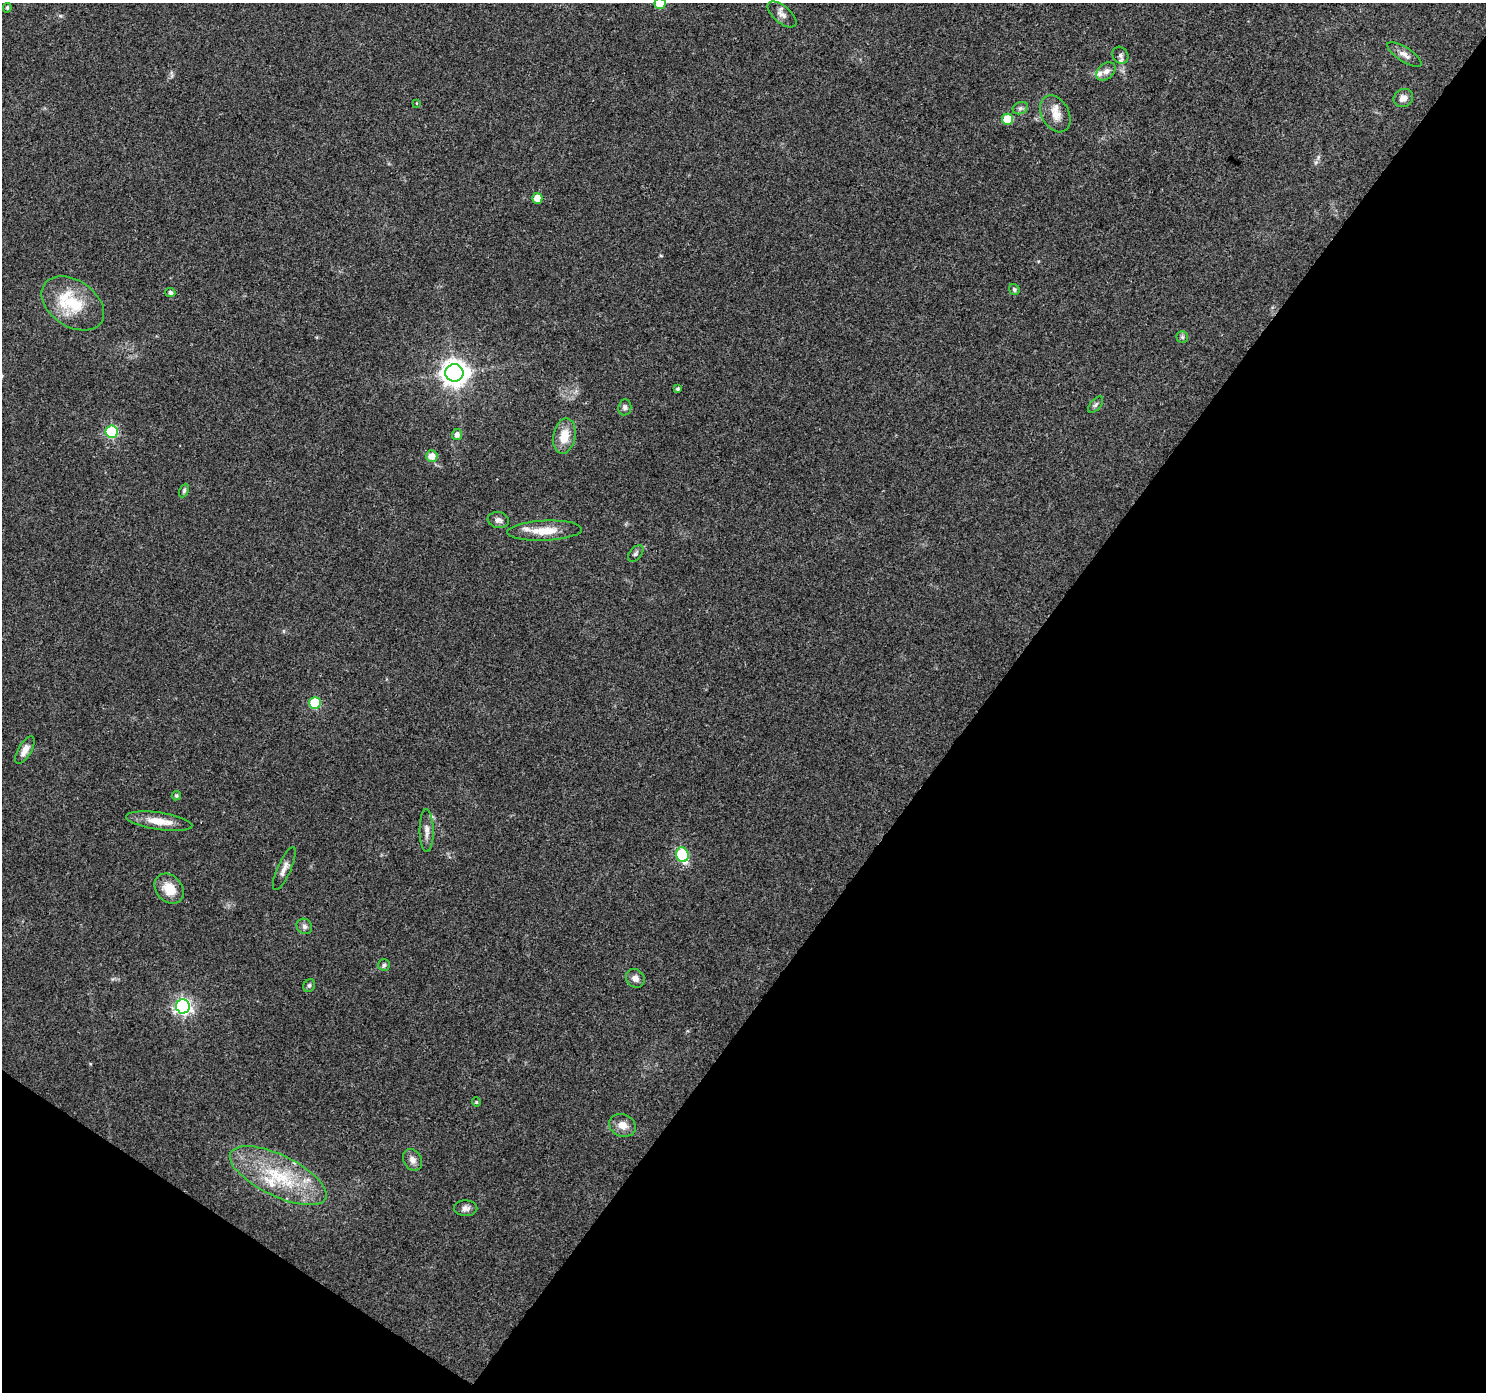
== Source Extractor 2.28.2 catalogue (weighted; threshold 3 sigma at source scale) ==
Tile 15 of 4 x 4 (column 3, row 4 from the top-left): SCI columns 2967-4450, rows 185-1574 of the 5942 x 5993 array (HDU 1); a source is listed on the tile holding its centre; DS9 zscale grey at full resolution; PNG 1488 x 1394 px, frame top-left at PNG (2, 3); each listed source drawn as its Kron ellipse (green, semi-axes under 4 px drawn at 4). Shown black and unused: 37% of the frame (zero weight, under 3 of 4 exposures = <1% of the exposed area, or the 3 px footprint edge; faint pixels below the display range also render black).
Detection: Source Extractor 2.28.2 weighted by HDU 2 'WHT'; one run over the whole footprint, this tile lists its part. Background 0.0446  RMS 0.0036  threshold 0.016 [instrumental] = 3 sigma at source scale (4.5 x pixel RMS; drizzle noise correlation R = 1.50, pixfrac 1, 0.0396/0.0396 arcsec/px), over >= 5 px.
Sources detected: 50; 4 inside a brighter listed object's ellipse — not listed separately; the other 46 listed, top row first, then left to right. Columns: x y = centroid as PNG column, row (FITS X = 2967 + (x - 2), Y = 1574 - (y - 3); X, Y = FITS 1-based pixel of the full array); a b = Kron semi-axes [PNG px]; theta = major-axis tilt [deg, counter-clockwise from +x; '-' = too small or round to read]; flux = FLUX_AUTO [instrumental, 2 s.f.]
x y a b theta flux
660 3 6 5 - 9.7
7 8 5 3 - 0.53
782 14 17 8 -40 2.1
1404 54 20 7 -33 2.3
1120 55 9 7 -54 1.2
1106 71 10 7 40 1.9
1403 98 10 9 - 2.2
416 103 3 2 - 0.23
1020 108 8 6 21 0.95
1055 114 19 13 -62 4.6
1008 119 5 5 - 12
537 198 5 5 - 3.8
1014 289 6 5 - 0.66
170 293 5 4 - 0.98
73 303 34 23 -34 16
1182 337 6 6 - 0.65
454 373 9 8 - 400
678 389 4 3 - 0.56
1096 405 10 5 49 0.83
625 407 8 6 82 1.1
111 432 6 6 - 35
457 435 5 5 - 1.7
564 436 18 11 79 6.7
432 456 6 6 - 3.2
184 491 7 4 64 0.65
498 520 11 8 -11 1.5
545 531 37 10 2 7.4
636 554 9 6 49 0.92
315 703 6 5 - 20
25 750 15 6 59 2.8
176 796 5 4 - 0.57
159 821 33 8 -8 6.2
427 831 21 7 -89 2.6
682 855 7 6 - 27
284 868 23 6 66 2.4
169 889 16 13 -48 6.2
304 926 8 7 - 1.2
384 965 6 6 - 0.68
635 978 10 8 -43 2.1
309 986 7 5 59 0.74
183 1006 7 7 - 120
476 1102 5 4 - 0.43
622 1125 14 11 -20 3.5
413 1160 11 9 -58 2.1
278 1176 53 20 -26 25
466 1208 11 8 -1 1.7
Isophote crosses this tile's border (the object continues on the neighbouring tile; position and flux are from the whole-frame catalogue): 1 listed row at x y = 660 3